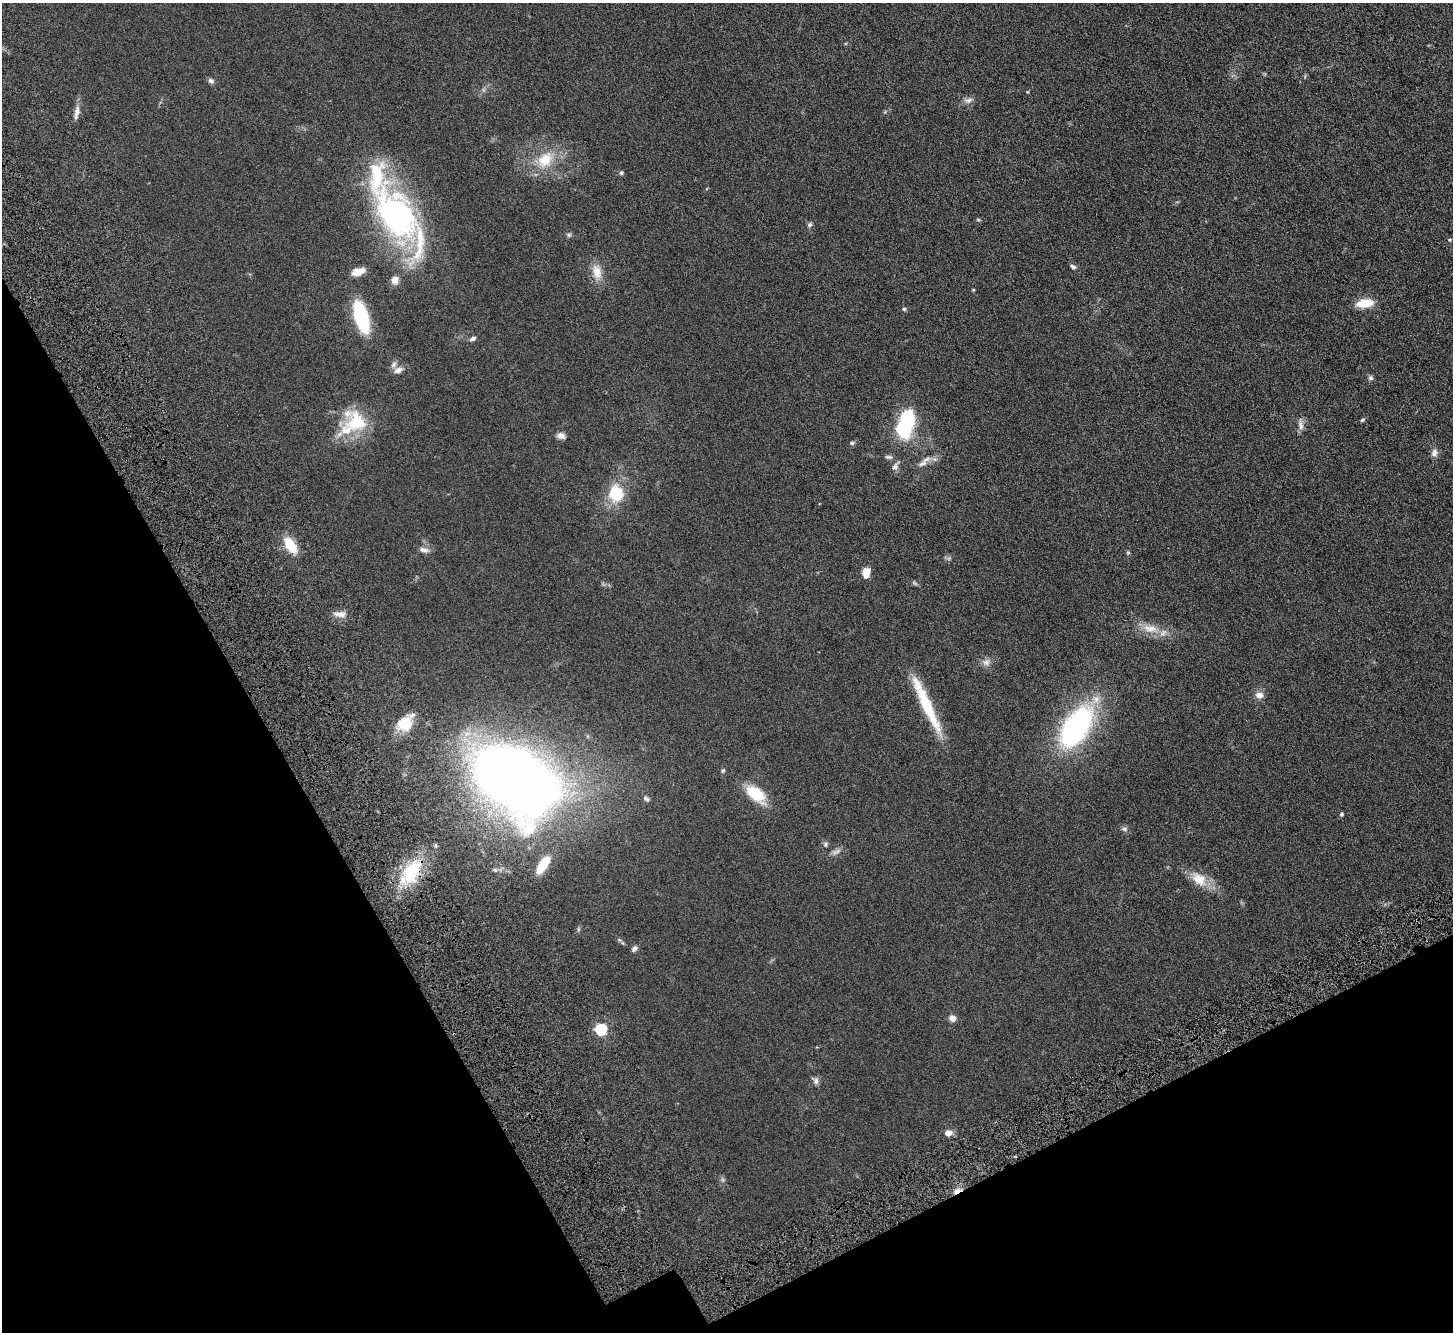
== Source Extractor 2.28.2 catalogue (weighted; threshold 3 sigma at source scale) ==
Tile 14 of 4 x 4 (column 2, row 4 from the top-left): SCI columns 1553-3003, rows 243-1572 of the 6006 x 5937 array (HDU 1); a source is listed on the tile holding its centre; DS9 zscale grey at full resolution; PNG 1455 x 1334 px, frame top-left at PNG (2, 3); no overlay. Shown black and unused: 25% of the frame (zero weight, under 4 of 8 exposures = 5% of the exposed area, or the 3 px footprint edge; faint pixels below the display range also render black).
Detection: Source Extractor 2.28.2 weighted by HDU 2 'WHT'; one run over the whole footprint, this tile lists its part. Background 0.0462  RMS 0.0061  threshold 0.025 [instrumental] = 3 sigma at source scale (4.09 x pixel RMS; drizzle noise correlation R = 1.36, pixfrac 0.8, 0.05/0.05 arcsec/px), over >= 5 px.
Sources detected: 68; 1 inside a brighter object's white glare — not listed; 5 inside a brighter listed object's ellipse — not listed separately; the other 62 listed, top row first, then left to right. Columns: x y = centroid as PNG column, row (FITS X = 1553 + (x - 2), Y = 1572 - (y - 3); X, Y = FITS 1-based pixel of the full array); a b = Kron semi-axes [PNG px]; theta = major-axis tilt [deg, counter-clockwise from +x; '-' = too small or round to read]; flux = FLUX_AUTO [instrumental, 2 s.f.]
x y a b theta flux
211 81 8 6 -40 1.5
968 100 12 7 20 2.2
77 112 20 6 77 3.3
545 160 28 20 47 16
621 173 6 5 - 0.8
396 215 62 37 -58 130
978 220 6 4 -1 0.58
810 224 7 6 - 1.1
569 235 7 5 44 0.95
1450 240 5 4 - 0.56
1073 267 8 5 -28 1.3
358 271 15 8 17 4.9
597 272 22 12 -73 6.9
395 280 9 9 - 3.4
973 290 4 3 - 0.47
1365 303 17 9 7 11
904 309 5 5 - 0.72
361 317 20 8 -73 63
473 338 8 5 26 1.5
398 370 12 7 21 2.9
1371 378 7 7 - 1.2
1362 420 6 4 32 0.77
357 422 28 27 - 25
1301 425 15 7 -81 2.7
903 429 23 18 -53 24
561 436 10 7 -20 2.4
852 443 6 5 - 0.84
1434 453 10 8 81 2.4
888 457 11 5 -9 1.4
922 463 15 7 20 3.4
895 466 14 7 54 2
616 493 19 17 -87 18
290 545 19 10 -57 12
424 550 14 6 -13 2.5
1128 553 6 4 0 0.55
866 572 7 5 85 19
914 583 9 4 -28 0.98
340 614 17 7 -5 3.5
1150 629 23 10 -8 7.8
986 662 10 9 - 2.5
1259 695 10 8 -11 3.1
927 707 66 10 -65 28
406 723 22 16 65 13
1076 727 32 17 56 120
723 771 6 4 45 0.7
515 780 82 55 -38 540
756 794 23 13 -40 17
646 799 9 6 -27 1.2
1341 814 5 5 - 0.86
1124 829 8 6 -2 1.2
825 844 7 5 89 1
837 851 8 7 - 1.7
543 865 19 7 56 13
411 872 37 20 56 30
1199 879 23 15 -37 9.6
578 929 6 4 -73 0.68
634 949 8 6 41 1.5
953 1018 6 6 - 3.6
601 1029 5 5 - 58
816 1081 11 6 -84 1.8
948 1133 10 7 8 3.1
957 1191 11 5 32 3
Overlapping masked pixels (flux is a lower limit): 2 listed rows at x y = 411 872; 957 1191